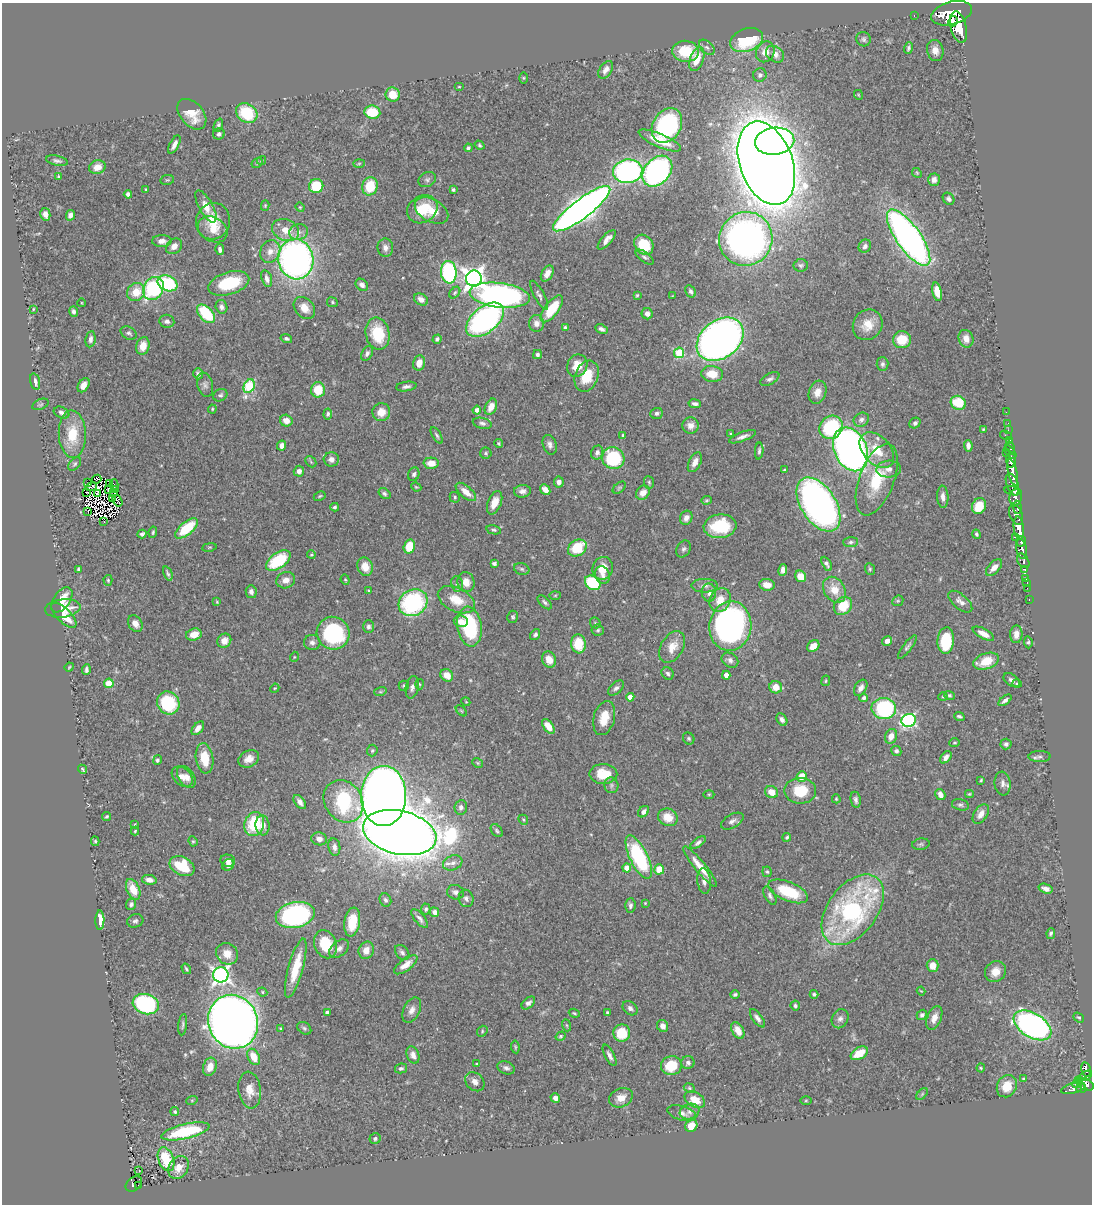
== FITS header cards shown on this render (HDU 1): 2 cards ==
NAXIS1  =                 1090
NAXIS2  =                 1202

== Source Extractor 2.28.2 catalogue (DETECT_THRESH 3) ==
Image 1090 x 1202 px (HDU 1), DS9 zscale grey, 1 PNG px = 1 image px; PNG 1094 x 1206 px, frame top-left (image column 1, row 1202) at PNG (2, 3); each listed source drawn as its Kron ellipse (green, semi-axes under 4 px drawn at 4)
Background 0.636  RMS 0.022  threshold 0.0645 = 3 sigma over >= 5 px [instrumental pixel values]
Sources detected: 515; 10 with non-positive FLUX_AUTO (blend fragments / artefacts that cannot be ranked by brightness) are neither listed nor drawn; of the other 505, the 500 brightest by FLUX_AUTO listed and drawn (5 fainter detections omitted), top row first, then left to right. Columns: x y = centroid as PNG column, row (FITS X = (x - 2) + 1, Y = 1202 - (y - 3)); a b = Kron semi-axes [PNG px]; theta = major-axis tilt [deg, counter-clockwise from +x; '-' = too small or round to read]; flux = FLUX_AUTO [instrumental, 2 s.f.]
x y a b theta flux
952 13 21 11 15 3100
914 16 3 2 - 12
953 21 5 4 - 690
958 27 16 8 -75 2200
863 39 7 7 - 3.8
746 40 17 11 19 90
707 47 9 5 -43 3.9
908 48 6 4 73 3.4
935 50 11 8 -74 11
686 51 13 10 -6 53
765 52 11 9 65 15
775 54 10 7 -36 10
697 59 12 6 71 28
606 70 10 6 56 7.6
760 75 7 6 - 4.4
523 78 5 4 - 1.4
459 87 5 3 - 1.2
393 95 7 7 - 27
859 95 5 3 - 1.2
372 112 8 6 -7 47
247 113 11 9 -37 65
192 114 17 11 -49 27
218 125 7 4 69 3.3
667 126 18 14 59 200
219 134 6 5 - 4.4
660 141 23 6 -23 30
775 141 20 13 8 640
174 144 10 4 62 7.6
479 145 5 4 - 2.3
468 148 4 4 - 2.7
261 160 5 3 - 1.2
57 161 11 5 -12 3.8
257 163 6 4 32 2.3
359 163 5 3 - 1.7
766 163 43 26 -71 5200
97 167 8 6 17 12
628 171 15 11 9 320
657 171 17 12 48 370
917 173 5 4 - 1.7
58 176 3 2 - 1.1
167 180 7 5 11 2
427 180 9 7 28 3.9
934 180 6 6 - 7.7
316 186 7 7 - 59
370 186 9 7 74 44
146 189 3 3 - 1.6
453 190 3 3 - 2.5
128 194 4 4 - 5
949 199 6 5 - 4.1
206 206 18 7 -61 19
265 206 5 4 - 2.2
300 207 5 4 - 1.5
422 209 16 13 34 41
582 209 35 9 37 1500
431 211 18 11 -29 25
45 214 6 5 - 7.3
70 215 5 4 - 5.5
213 221 18 17 - 36
213 229 16 12 -32 20
286 230 14 10 -23 20
299 232 9 8 - 7.5
909 238 33 12 -55 740
746 239 27 26 - 720
607 240 12 5 48 9.7
162 241 9 6 2 9.5
644 245 11 8 -52 44
174 246 9 7 42 11
865 246 7 6 - 5
385 248 9 8 - 7.4
220 250 5 4 - 4.4
270 251 11 9 61 13
645 257 10 5 -37 4
296 259 20 17 -80 650
801 265 7 6 - 3.1
449 272 11 8 -84 190
547 273 9 5 59 9.6
474 278 8 8 - 970
267 279 9 5 -73 6.9
167 283 10 7 -25 120
229 283 21 11 17 76
362 285 7 5 -43 5.9
153 288 12 10 59 140
691 291 6 5 - 4.1
136 292 10 8 47 27
937 292 9 4 -77 16
455 293 6 4 50 2.2
500 295 30 12 -7 480
539 295 16 5 -61 5.2
637 295 4 3 - 1.5
672 296 3 2 - 0.82
421 299 7 5 -30 8.7
332 302 5 5 - 2.2
82 303 4 2 - 1.2
221 307 7 6 - 4.9
304 308 12 9 -49 16
33 309 3 2 - 1.2
552 309 16 7 53 54
74 312 5 4 - 4.5
206 314 11 6 -47 78
647 314 6 5 - 7.2
485 320 22 13 39 380
167 321 7 6 - 5
536 323 8 7 - 8.4
868 325 16 14 52 23
565 328 4 3 - 3.3
601 329 6 4 -26 4.9
129 333 8 6 -30 4
378 334 16 12 -77 54
90 339 8 5 82 6
286 339 6 4 -16 3.1
437 339 5 4 - 2.9
720 339 26 19 38 1100
966 339 9 7 -69 11
902 340 9 8 - 32
143 346 9 6 74 19
367 353 8 5 62 4.6
679 353 5 5 - 88
537 355 4 4 - 3.5
419 363 7 6 - 13
882 364 7 6 - 3.7
577 366 11 10 - 22
198 374 5 4 - 4.2
712 374 11 8 -7 26
587 376 16 11 69 36
770 379 10 5 28 4.5
35 382 8 4 -74 6.7
84 385 7 5 57 9.7
205 385 12 7 -73 6.1
249 386 7 5 65 120
406 386 10 5 8 5
318 390 7 7 - 33
817 392 12 8 72 13
220 395 7 6 - 3.4
958 403 8 6 -33 42
40 404 9 5 22 2.6
695 404 6 3 -9 4.2
491 407 9 5 64 13
212 409 4 4 - 1.5
477 410 4 4 - 9.3
381 412 9 9 - 17
1006 412 2 2 - 8.1
61 413 8 5 -24 4.8
657 413 6 5 - 3.9
328 414 5 4 - 2.5
861 420 8 6 30 5.6
286 421 6 6 - 12
482 423 10 5 -13 4.4
915 423 6 5 - 3.6
1008 424 3 2 - 15
691 425 8 8 - 9.3
831 427 12 11 - 110
983 429 4 2 - 1.5
1008 430 2 2 - 8.4
72 434 24 13 -88 45
731 434 3 3 - 1.6
437 435 9 4 -59 3.1
623 435 4 3 - 2.5
1006 435 6 3 -15 47
742 437 14 4 20 7.1
1010 441 3 3 - 21
499 444 4 3 - 2.1
550 445 10 6 -71 6.1
282 446 5 4 - 7
968 446 6 4 -87 6.4
1010 447 6 3 -59 42
851 449 23 16 -65 870
877 450 21 13 -47 34
759 451 8 4 86 3.4
1010 452 8 3 -51 21
486 453 6 5 - 2.4
597 453 7 6 - 5.4
1006 453 3 3 - 13
613 458 11 11 - 100
331 459 7 7 - 7.9
1011 460 7 5 -87 800
311 462 6 4 -47 2
695 462 10 6 64 11
431 463 7 5 -1 18
75 464 8 5 46 2.8
889 469 12 8 3 8.3
785 470 4 3 - 1.7
299 471 5 5 - 7
1013 472 13 4 -76 860
414 474 7 5 69 3.7
97 479 5 2 - 2.5
877 480 37 17 69 70
88 482 3 2 - 3.1
559 482 5 5 - 7.5
649 482 6 5 - 2.4
110 483 4 2 - 1.3
1012 484 11 5 -70 320
114 485 5 2 - 1.3
91 487 6 2 20 1.1
416 487 5 3 - 1.6
619 488 7 4 41 2.5
108 489 3 2 - 2.2
116 489 3 3 - 1.7
545 490 6 4 -49 11
522 491 8 6 4 6.9
1013 491 8 3 -10 250
87 492 2 2 - 1.3
113 492 3 2 - 0.93
466 492 12 6 -40 15
97 493 3 2 - 1.4
384 493 6 5 - 3.2
643 493 8 6 45 12
320 496 6 4 27 1.8
455 497 5 5 - 2.8
943 497 11 5 -87 7.3
1016 497 8 6 84 420
112 499 2 2 - 1.6
707 500 5 4 - 2.1
117 501 6 2 -57 1.2
495 503 12 6 68 17
818 504 30 17 -57 720
979 506 8 6 59 34
335 507 4 4 - 3.1
1017 507 7 3 -81 230
88 512 3 2 - 16
1016 515 10 6 -66 620
686 518 7 6 - 8.5
104 522 3 2 - 3.8
720 526 16 12 6 72
186 528 14 6 40 61
1019 528 11 5 -83 1300
494 530 7 4 -13 2.6
153 532 5 3 - 2.3
142 534 4 4 - 3.1
976 534 4 3 - 2.1
1015 537 4 2 - 71
1021 541 5 4 - 380
851 542 7 5 2 3.1
409 546 7 5 74 40
209 547 7 3 9 1.6
577 548 10 7 32 54
684 549 9 6 63 3.8
1022 549 10 5 -78 700
311 555 4 4 - 1.6
278 561 14 8 35 76
1023 561 8 5 -56 180
494 563 4 3 - 4.2
827 564 7 4 -61 4.3
365 567 9 7 -68 19
603 568 11 10 - 23
994 568 10 5 46 11
78 569 4 3 - 3
522 569 8 5 -17 3.1
870 569 6 5 - 2.3
1024 569 3 3 - 68
783 570 6 4 80 6.2
168 573 7 3 -67 2.8
603 575 9 7 -64 7.2
800 576 6 5 - 18
1026 579 3 3 - 26
108 580 5 4 - 1.9
286 580 9 8 - 11
345 580 5 4 - 1.8
466 582 10 8 -78 14
1027 582 3 2 - 16
593 583 8 6 -36 89
457 584 7 6 - 3.9
767 585 7 6 - 14
705 586 13 7 0 7
1027 588 2 2 - 9
369 590 4 2 - 1.5
834 590 14 10 -58 25
251 592 6 5 - 5.9
709 593 9 7 -89 8
555 595 6 4 2 1.8
62 600 14 8 54 24
456 600 19 12 -26 31
720 600 12 10 63 23
1029 600 3 2 - 9.1
898 601 6 5 - 2.1
217 602 4 3 - 1.4
545 602 9 4 -44 3.4
960 602 14 7 -40 8
413 603 15 13 35 190
843 606 10 8 44 37
63 608 18 9 7 28
64 615 16 7 -45 23
513 617 6 5 - 2.6
461 621 7 6 - 10
595 623 6 5 - 1.9
135 624 9 6 -57 11
730 626 25 21 81 430
368 627 6 5 - 3.7
469 627 20 12 -82 110
598 630 6 5 - 2.8
333 633 17 16 - 140
194 634 8 6 16 17
983 634 12 5 -28 13
1016 634 9 6 85 9.2
535 635 6 4 54 3.5
224 641 7 6 - 12
887 641 5 4 - 7.9
946 641 13 8 85 76
312 642 8 7 - 5.7
1028 642 6 4 -84 2.3
579 644 9 7 -83 43
813 646 6 5 - 15
672 647 17 11 59 22
907 647 14 4 53 4.2
294 657 5 3 - 1.3
549 659 8 7 - 16
730 660 9 7 -34 5.5
986 661 13 7 20 34
69 667 5 4 - 1.8
86 670 5 3 - 3.6
668 673 6 5 - 3.6
447 675 7 5 -41 17
726 675 4 4 - 11
1012 680 9 5 -37 5.3
826 681 5 3 - 1.4
109 683 5 4 - 39
419 684 5 3 - 1.4
1017 684 5 4 - 1.9
404 686 5 5 - 2.1
412 687 11 6 78 6.1
776 687 6 6 - 15
275 688 5 3 - 1.5
616 688 9 5 42 4.4
861 688 9 5 58 7.3
380 692 6 4 18 2.2
949 695 5 4 - 2.5
630 697 4 4 - 16
943 697 5 3 - 1.4
864 698 4 3 - 4
1005 700 7 4 39 4.6
466 702 4 3 - 1.2
168 703 12 10 -49 84
884 708 12 10 -9 150
461 711 7 4 -44 1.7
959 716 5 3 - 2.8
604 718 17 10 76 26
782 720 7 5 -59 5.8
909 720 7 6 - 280
548 726 8 4 -53 19
198 728 8 5 51 7.7
891 736 7 6 - 14
689 739 6 5 - 2.6
955 743 5 4 - 1.7
1006 744 5 5 - 3.5
372 750 6 5 - 2.4
896 751 5 5 - 4
946 757 7 4 49 6.1
1040 757 11 5 1 4
205 758 15 8 -82 30
249 759 11 8 28 13
157 760 5 4 - 3
478 763 6 4 -36 1.7
83 769 5 3 - 2
603 774 14 10 -1 33
802 776 6 5 - 23
182 777 12 8 -43 11
186 777 12 7 -55 11
981 780 3 3 - 1.6
1003 784 12 8 -83 7.7
611 785 8 7 - 3.9
800 791 16 13 -1 47
772 792 7 6 - 17
709 794 5 3 - 1.5
969 794 4 3 - 1.8
940 795 6 4 -58 7.8
384 796 30 22 90 2400
836 799 4 3 - 1.4
856 800 8 5 -79 4.3
343 801 22 18 -55 130
300 802 8 5 -53 8.5
960 805 9 5 -13 3.5
461 807 7 6 - 5.3
643 812 6 5 - 6
981 814 11 6 56 11
107 816 4 3 - 2.1
668 817 10 8 -25 25
523 820 5 4 - 2.3
732 821 12 6 30 6.5
135 824 4 3 - 1.4
254 824 12 9 71 66
263 825 10 7 -83 13
135 831 4 4 - 1.5
497 831 7 5 -52 2.8
400 833 37 21 -13 5800
787 837 4 3 - 2.3
319 839 8 6 -11 7.7
95 841 4 3 - 2.2
193 841 5 4 - 1.9
698 843 9 4 37 4.2
921 844 9 5 9 3.2
334 847 8 6 -80 6
639 857 23 9 -64 150
228 861 7 6 - 7.6
453 863 10 7 20 7.5
228 865 6 5 - 6.1
182 866 13 9 -29 60
700 867 25 5 -51 24
627 868 4 4 - 18
659 869 5 5 - 26
767 872 5 4 - 2.3
149 880 7 5 -10 9
704 881 13 6 -84 7.2
133 889 11 6 -67 26
1046 889 7 4 -17 7.4
788 891 21 9 -22 60
455 892 8 7 - 4.9
770 896 10 5 -62 4.2
466 898 9 7 -76 5.1
385 900 7 5 -68 4
645 903 4 4 - 1.3
131 904 5 5 - 3.6
630 906 7 5 87 4.4
426 909 5 4 - 3
853 910 40 24 53 310
434 912 5 4 - 6.8
295 915 20 12 12 280
420 918 11 5 -50 5.6
100 920 10 4 89 21
135 921 8 6 17 4.1
352 922 14 8 81 36
1051 934 5 3 - 3.4
326 944 14 11 -68 45
339 948 11 7 39 6.7
366 950 9 7 66 14
402 953 8 6 -48 4.4
227 954 11 10 - 17
406 965 14 6 37 13
933 966 6 6 - 17
296 968 30 7 75 40
186 969 6 3 -59 2.2
995 972 11 9 43 17
221 975 8 7 - 540
921 991 4 2 - 1.2
262 992 5 4 - 1.9
814 994 4 3 - 3.2
735 995 4 4 - 2.6
528 1003 8 5 42 5.1
146 1004 13 10 -16 220
795 1006 5 4 - 3.2
630 1008 8 6 -40 5.1
412 1010 13 8 64 9.1
327 1013 4 3 - 5.9
574 1013 5 3 - 1.7
607 1013 3 3 - 2
922 1015 5 4 - 4
1079 1017 6 3 -38 1.9
757 1018 11 4 -53 5.7
934 1018 12 7 67 12
840 1019 10 8 59 6.2
233 1022 27 24 -69 2100
183 1025 11 4 83 3.3
566 1025 6 4 -70 2.1
1032 1025 21 12 -31 510
662 1026 6 5 - 8.8
304 1028 7 5 -36 2.9
281 1029 3 3 - 1.9
738 1030 9 5 -62 14
482 1031 6 5 - 2
622 1033 9 8 - 46
561 1036 5 4 - 2.1
515 1047 6 3 -83 1.9
859 1053 9 6 29 33
413 1055 9 6 -69 9
609 1055 12 4 -62 5.5
254 1057 8 5 -63 24
688 1063 7 6 - 4.3
477 1064 3 3 - 1.3
671 1066 10 9 - 42
210 1067 9 6 71 18
401 1068 6 5 - 3.5
506 1068 9 6 -21 5
981 1068 4 4 - 1.6
1086 1069 7 4 -78 170
1085 1076 7 4 30 180
1023 1079 3 3 - 2.4
1079 1080 4 3 - 78
475 1082 11 8 -44 9.7
1077 1084 5 2 - 100
1085 1084 9 5 -24 440
1007 1086 11 9 60 23
689 1088 6 4 -24 2
1073 1088 12 5 16 130
1081 1088 5 4 - 220
250 1090 18 11 -82 19
922 1094 7 4 46 2
555 1098 5 4 - 7
621 1098 12 9 23 14
192 1100 6 3 19 1.3
695 1100 11 7 -29 22
806 1101 6 4 1 1.5
690 1111 10 7 19 6.4
175 1112 4 4 - 2.9
682 1113 15 7 -17 8.2
691 1126 7 6 - 19
185 1131 24 7 13 110
375 1138 5 5 - 3.1
166 1159 12 7 -69 56
179 1167 12 9 58 16
139 1171 3 2 - 2.5
134 1184 9 6 40 97
138 1186 3 2 - 7.6
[5 fainter detections neither listed nor drawn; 10 non-positive-flux detections neither listed nor drawn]